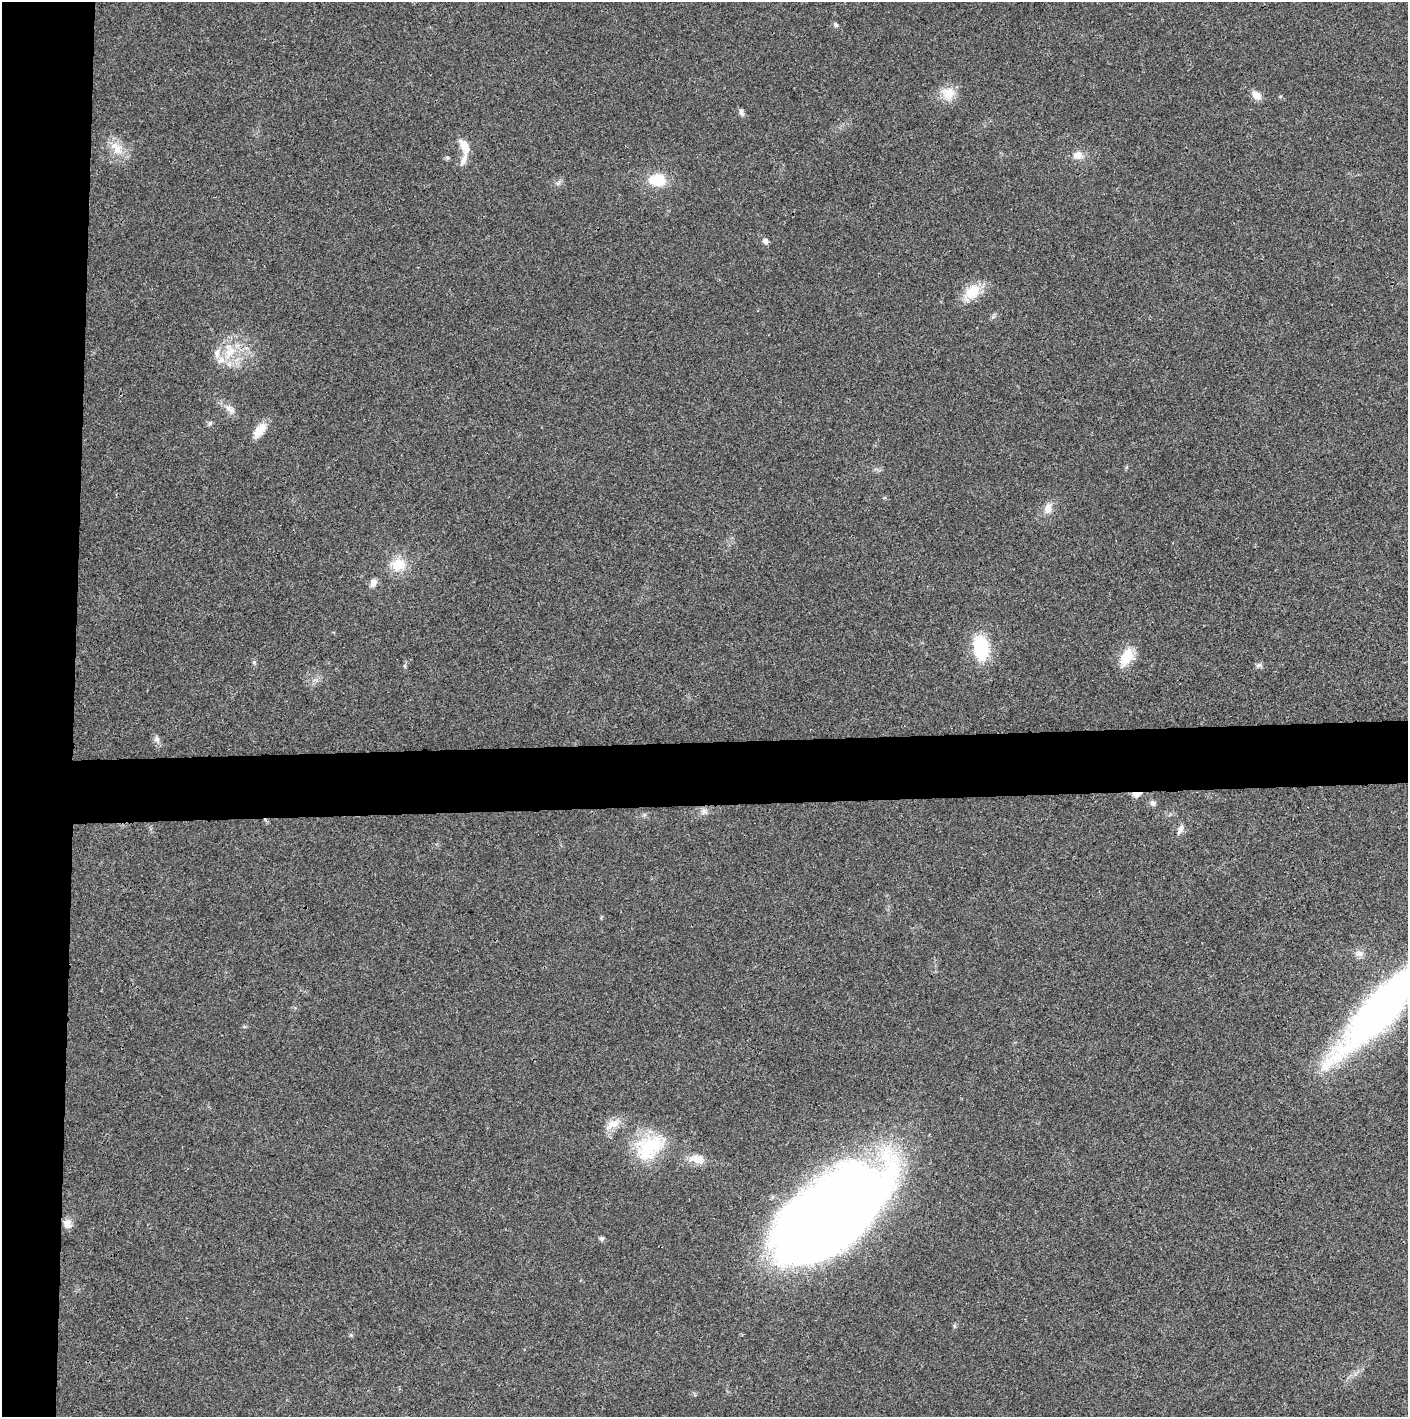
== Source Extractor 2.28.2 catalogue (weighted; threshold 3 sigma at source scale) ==
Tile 4 of 3 x 3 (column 1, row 2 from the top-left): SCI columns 4-1409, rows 1415-2829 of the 4221 x 4243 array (HDU 1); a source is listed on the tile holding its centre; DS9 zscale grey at full resolution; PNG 1410 x 1419 px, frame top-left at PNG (2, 2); no overlay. Shown black and unused: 9% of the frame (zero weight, under 3 of 4 exposures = <1% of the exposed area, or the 3 px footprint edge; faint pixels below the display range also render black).
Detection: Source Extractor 2.28.2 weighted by HDU 2 'WHT'; one run over the whole footprint, this tile lists its part. Background 0.019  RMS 0.0051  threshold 0.0231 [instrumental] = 3 sigma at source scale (4.5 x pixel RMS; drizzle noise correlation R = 1.50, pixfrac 1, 0.05/0.05 arcsec/px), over >= 5 px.
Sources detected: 38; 3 inside a brighter listed object's ellipse — not listed separately; the other 35 listed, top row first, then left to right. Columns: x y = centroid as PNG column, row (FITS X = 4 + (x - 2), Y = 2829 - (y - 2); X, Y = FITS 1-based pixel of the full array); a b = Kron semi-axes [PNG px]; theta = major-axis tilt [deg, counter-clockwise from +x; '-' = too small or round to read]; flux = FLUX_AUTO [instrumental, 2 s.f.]
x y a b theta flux
835 25 6 6 - 1.1
948 93 18 17 - 7.8
1256 95 12 8 -42 4.3
741 112 9 6 -75 1.5
464 146 20 9 -68 6.8
117 148 22 13 -48 8.4
1078 155 13 10 18 4.2
657 180 16 11 0 15
558 183 8 4 37 1.1
765 241 6 6 - 2.1
972 292 24 16 43 11
230 351 16 11 40 8.5
230 409 18 7 -35 3.6
210 423 7 4 45 0.87
260 430 21 10 53 6.4
1048 508 14 9 77 4.2
398 565 20 17 2 10
373 583 10 8 65 2.6
981 648 25 15 -81 28
1126 657 23 14 60 11
1259 665 9 5 27 1.3
157 739 8 6 -46 1.7
1136 794 6 4 0 8.9
1153 803 7 6 - 1.6
704 811 9 8 - 2.1
1181 829 11 6 61 2.3
1359 953 11 8 -31 2.6
1381 1009 121 28 47 230
612 1125 22 10 25 6.1
649 1147 41 28 33 30
697 1159 19 11 -11 6.3
833 1212 112 53 40 700
67 1224 12 9 -59 3.5
601 1238 5 5 - 1.3
351 1335 6 4 -45 0.67
Overlapping masked pixels (flux is a lower limit): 1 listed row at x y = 1136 794
Isophote crosses this tile's border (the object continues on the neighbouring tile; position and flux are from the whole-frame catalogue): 1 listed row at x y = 1381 1009
Unlisted compact peaks at least as high as the median listed source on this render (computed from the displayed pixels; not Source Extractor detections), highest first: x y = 254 662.